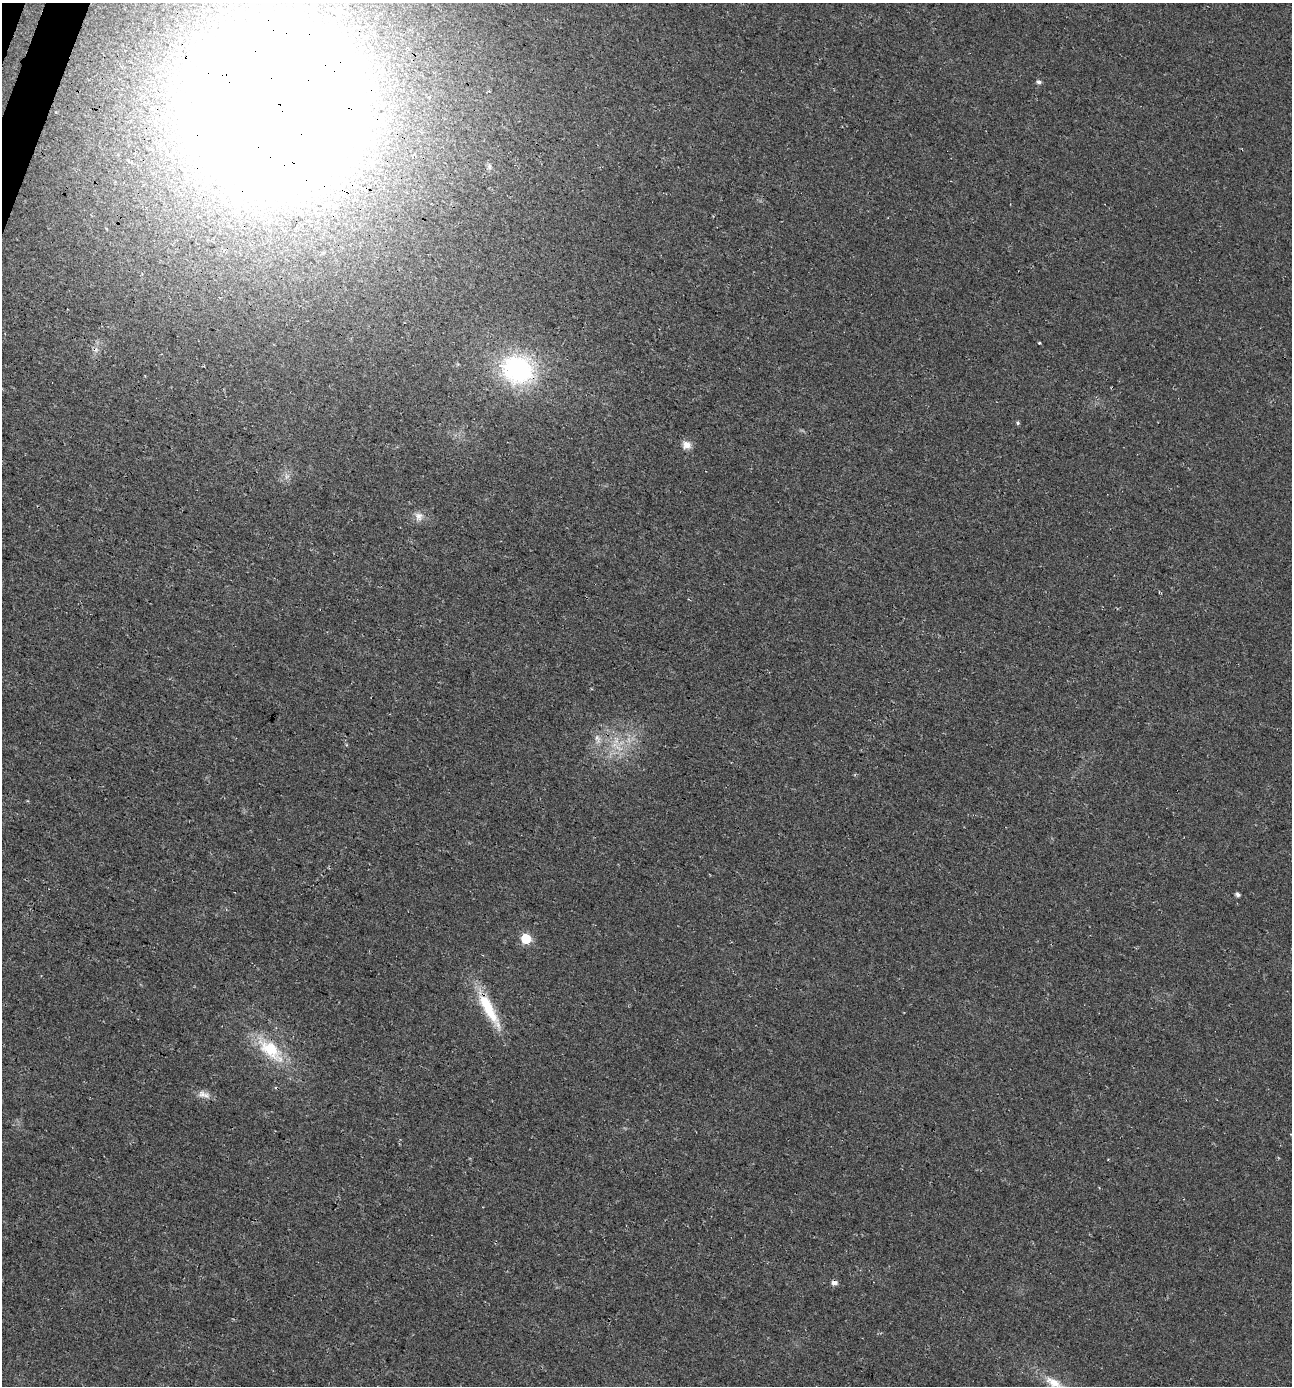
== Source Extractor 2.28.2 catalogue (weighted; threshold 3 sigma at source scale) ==
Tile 11 of 4 x 4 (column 3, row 3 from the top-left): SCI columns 2844-4133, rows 1417-2800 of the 5751 x 5592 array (HDU 1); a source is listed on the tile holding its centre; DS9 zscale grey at full resolution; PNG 1294 x 1388 px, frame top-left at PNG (2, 3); no overlay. Shown black and unused: <1% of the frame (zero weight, under 3 of 4 exposures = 5% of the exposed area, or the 3 px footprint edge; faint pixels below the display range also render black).
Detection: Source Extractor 2.28.2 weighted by HDU 2 'WHT'; one run over the whole footprint, this tile lists its part. Background 0.0184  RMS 0.0068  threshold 0.0304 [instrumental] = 3 sigma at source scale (4.5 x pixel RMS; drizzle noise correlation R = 1.50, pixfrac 1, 0.0396/0.0396 arcsec/px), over >= 5 px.
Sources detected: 21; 1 too faint to see at this stretch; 1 inside a brighter object's white glare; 1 cosmic-ray / hot-pixel residue — not listed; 1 inside a brighter listed object's ellipse — not listed separately; the other 17 listed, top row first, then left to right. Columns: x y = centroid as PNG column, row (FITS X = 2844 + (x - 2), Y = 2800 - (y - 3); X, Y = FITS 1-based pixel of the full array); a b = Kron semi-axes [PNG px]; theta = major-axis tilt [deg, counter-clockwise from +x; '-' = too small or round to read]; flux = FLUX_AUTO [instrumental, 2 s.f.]
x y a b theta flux
1039 82 5 5 - 1.9
274 104 130 126 46 3100
489 167 8 5 -83 1.7
1039 343 3 3 - 1.2
518 370 33 28 -27 100
1018 423 5 4 - 1
687 445 10 9 - 5.3
287 476 7 4 19 1.7
419 516 12 10 66 4.8
597 739 15 7 -79 4.4
619 748 17 5 -28 5.9
1238 895 4 4 - 2.2
526 939 6 6 - 44
489 1009 55 12 -61 30
270 1050 44 20 -42 34
202 1094 14 9 -54 4.4
1053 1382 27 11 -30 13
Overlapping masked pixels (flux is a lower limit): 4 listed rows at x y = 274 104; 518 370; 489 1009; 270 1050
Isophote crosses this tile's border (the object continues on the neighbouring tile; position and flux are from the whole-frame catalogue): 1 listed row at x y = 1053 1382